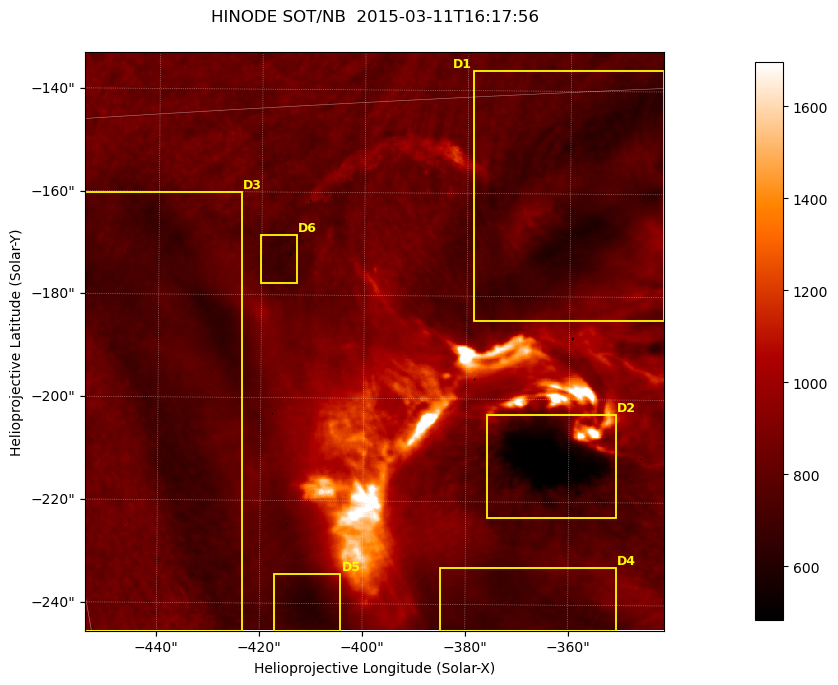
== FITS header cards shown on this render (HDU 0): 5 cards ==
TELESCOP= 'HINODE'
INSTRUME= 'SOT/NB'
DATE_OBS= '2015-03-11T16:17:56.997'
CTYPE1  = 'Solar-X'
CTYPE2  = 'Solar-Y'

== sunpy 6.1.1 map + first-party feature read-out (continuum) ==
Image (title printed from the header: HINODE SOT/NB  2015-03-11T16:17:56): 704 x 704 px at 0.16 arcsec/px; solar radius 966 arcsec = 6035 px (partial field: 0.4% of the solar disc is inside the frame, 100% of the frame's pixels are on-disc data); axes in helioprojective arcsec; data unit not stated in the header (colour bar unlabelled)
Orientation: roll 0.412 deg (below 1 deg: not rotated)
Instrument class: CONTINUUM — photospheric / low-chromospheric filtergram (TF H I 6563 base): granulation and sunspots, dark-feature search
Dark features (sunspots / pores): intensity divided by the frame's on-disc median (partial field: no limb-darkening profile); reference = the frame's on-disc median (the 8%-of-disc-diameter window exceeds this field); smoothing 3 px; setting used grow <= 0.88, no closing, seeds <= 0.88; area >= 123 px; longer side >= 8 px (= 1.3 arcsec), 4 px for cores <= 0.7; partial field; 6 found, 6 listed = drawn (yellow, D1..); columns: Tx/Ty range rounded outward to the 1 arcsec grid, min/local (2 s.f., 1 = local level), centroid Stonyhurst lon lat
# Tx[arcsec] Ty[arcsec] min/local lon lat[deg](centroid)
D1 -379..-341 -185..-136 0.73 -23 -16
D2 -376..-350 -224..-202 0.52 -23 -19
D3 -455..-423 -246..-160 0.8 -28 -18
D4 -385..-350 -246..-232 0.82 -24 -21
D5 -418..-404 -246..-234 0.75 -27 -21
D6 -421..-413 -178..-168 0.74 -27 -17